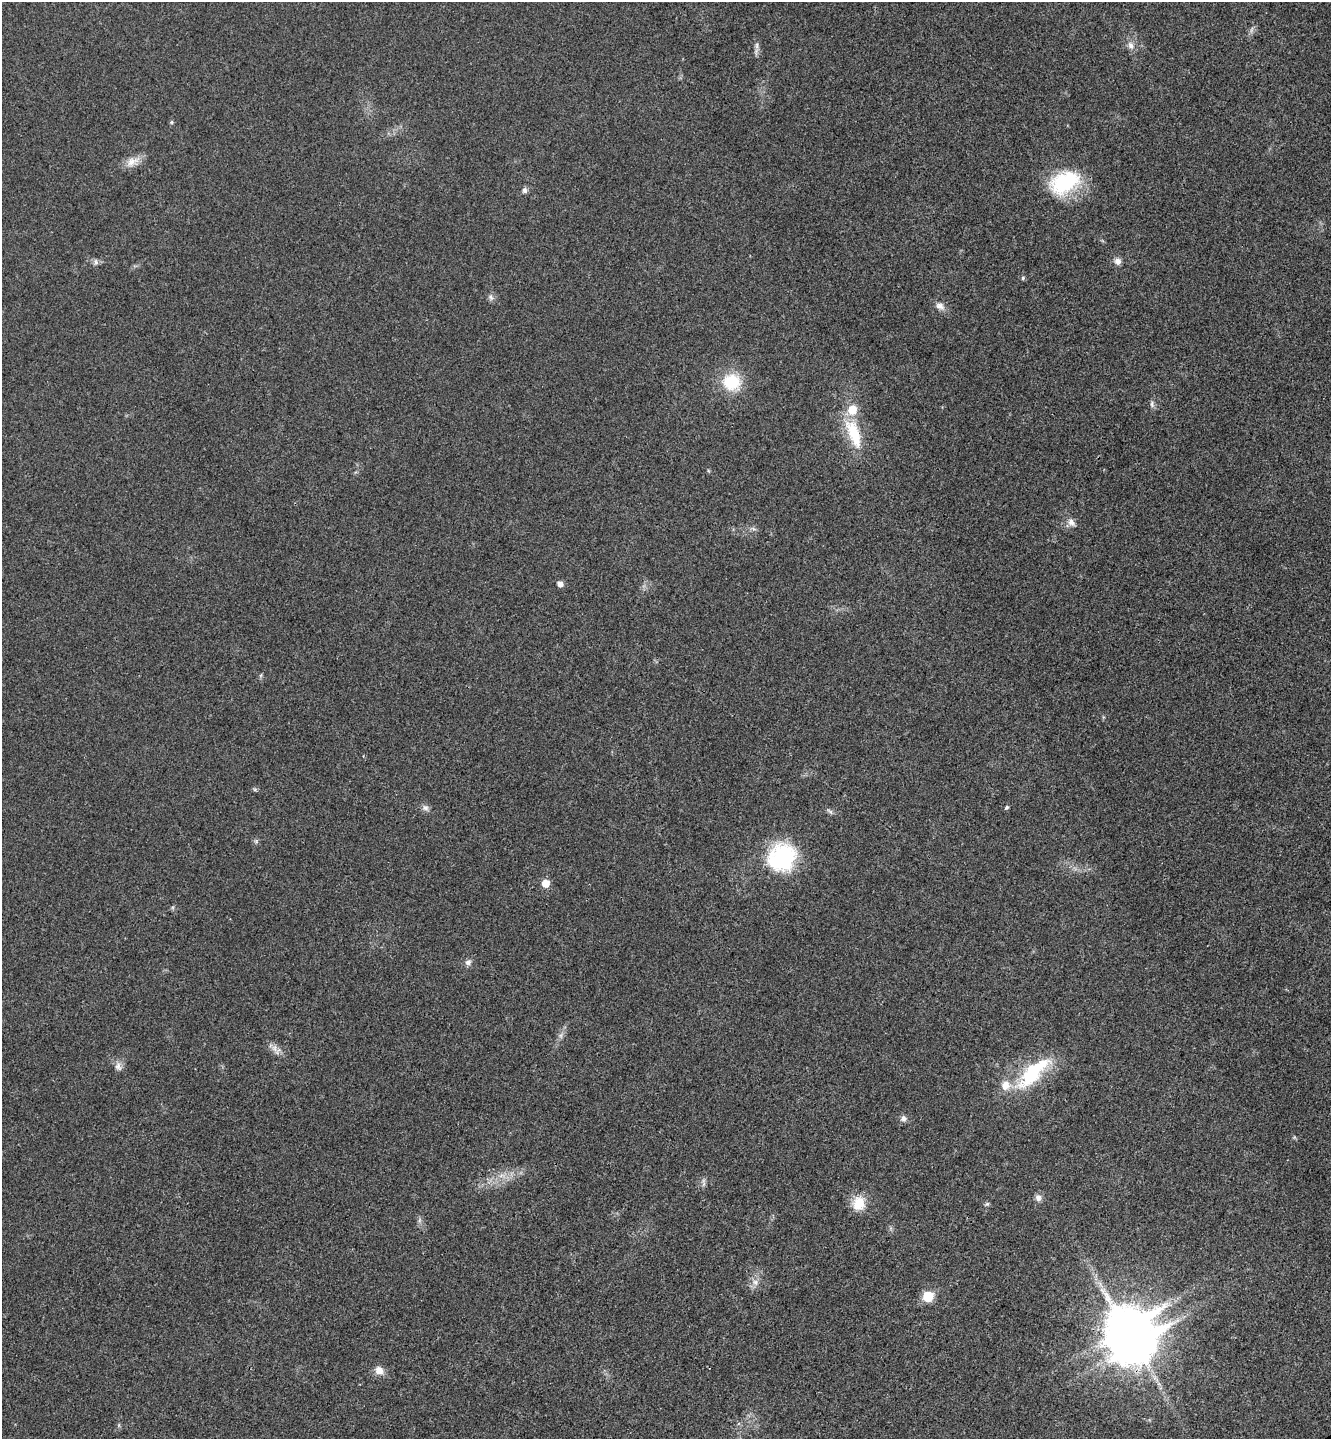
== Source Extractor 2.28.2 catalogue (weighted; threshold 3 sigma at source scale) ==
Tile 6 of 4 x 4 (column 2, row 2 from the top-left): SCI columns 1517-2845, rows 2928-4364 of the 5825 x 5852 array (HDU 1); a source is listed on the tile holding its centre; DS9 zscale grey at full resolution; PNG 1333 x 1441 px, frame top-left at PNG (2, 2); no overlay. Shown black and unused: <1% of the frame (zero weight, under 3 of 4 exposures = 6% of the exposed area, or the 3 px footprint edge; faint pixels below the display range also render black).
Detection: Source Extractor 2.28.2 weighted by HDU 2 'WHT'; one run over the whole footprint, this tile lists its part. Background 0.0204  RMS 0.0063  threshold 0.0285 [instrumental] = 3 sigma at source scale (4.5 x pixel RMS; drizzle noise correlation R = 1.50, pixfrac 1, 0.05/0.05 arcsec/px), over >= 5 px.
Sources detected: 36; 1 inside a brighter object's white glare — not listed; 3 inside a brighter listed object's ellipse — not listed separately; the other 32 listed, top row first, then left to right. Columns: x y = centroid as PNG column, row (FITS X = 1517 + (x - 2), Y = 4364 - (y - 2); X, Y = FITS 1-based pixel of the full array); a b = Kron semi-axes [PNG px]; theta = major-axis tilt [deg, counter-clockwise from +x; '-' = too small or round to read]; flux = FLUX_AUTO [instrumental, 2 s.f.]
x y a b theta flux
757 45 10 4 90 2
1130 45 11 8 -70 3.4
132 161 18 10 24 6.6
1064 182 36 23 27 45
524 190 8 6 -88 1.9
1117 261 9 8 - 3
96 262 9 5 -72 1.7
1023 278 5 4 - 0.9
491 297 9 6 -64 2
940 306 12 9 -21 3.8
731 382 17 15 3 26
1152 404 9 5 -83 1.7
854 433 42 15 -69 24
1071 522 10 8 -48 3.4
560 584 6 5 - 3.5
1006 807 5 5 - 0.94
425 808 9 7 -17 2.4
830 812 9 5 -46 1.5
782 857 34 31 39 54
545 883 6 6 - 9.5
468 962 8 7 - 2.4
274 1048 12 7 -66 3.5
118 1066 13 8 -70 3.4
1031 1074 48 22 45 42
903 1118 7 7 - 2.3
1038 1198 9 8 - 2.8
859 1203 17 15 84 13
987 1204 7 4 18 0.91
755 1282 7 7 - 2.6
928 1296 6 6 - 28
1126 1327 16 12 30 1600
379 1370 9 8 - 5.5